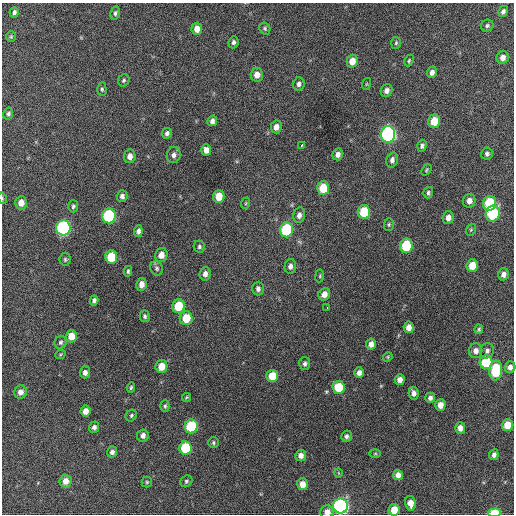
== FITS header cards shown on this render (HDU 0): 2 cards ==
NAXIS1  =                  512 / Axis length
NAXIS2  =                  512 / Axis length

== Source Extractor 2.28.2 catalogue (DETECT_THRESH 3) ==
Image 512 x 512 px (HDU 0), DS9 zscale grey, 1 PNG px = 1 image px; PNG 516 x 516 px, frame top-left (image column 1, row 512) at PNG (2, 3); each listed source drawn as its Kron ellipse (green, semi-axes under 4 px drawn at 4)
Background 662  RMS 19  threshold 56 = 3 sigma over >= 5 px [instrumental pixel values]
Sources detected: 125; all 125 listed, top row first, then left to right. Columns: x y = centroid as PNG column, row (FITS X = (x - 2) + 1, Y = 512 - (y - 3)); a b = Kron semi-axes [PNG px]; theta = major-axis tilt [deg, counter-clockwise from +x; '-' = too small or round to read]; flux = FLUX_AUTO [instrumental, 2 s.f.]
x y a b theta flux
503 11 6 4 58 3600
14 12 5 4 - 3300
115 13 7 4 77 2600
487 26 6 6 - 2600
265 28 6 5 - 2100
197 29 6 5 - 11000
11 37 5 4 - 1700
233 42 6 5 - 3500
396 43 6 5 - 2100
503 57 6 6 - 7700
352 61 6 5 - 13000
409 61 6 4 64 1700
432 72 6 5 - 5400
257 75 7 6 - 9300
124 80 6 5 - 2400
299 84 7 5 78 4400
366 84 6 3 71 1200
102 89 7 4 -88 2200
387 90 6 5 - 5500
8 114 6 5 - 2700
212 121 5 5 - 5000
434 121 7 6 - 23000
276 127 6 5 - 8100
167 133 5 5 - 3900
388 134 8 7 - 290000
302 145 4 3 - 4300
422 146 6 4 72 3200
206 150 6 5 - 8400
338 154 6 5 - 5900
487 154 6 5 - 3200
174 155 8 7 - 5300
130 156 7 5 81 7600
392 160 8 5 74 5100
426 170 6 4 51 1800
323 188 7 6 - 31000
428 193 6 5 - 2800
122 196 6 5 - 4300
219 196 6 6 - 19000
2 198 6 3 -72 1300
469 201 7 6 - 7300
21 203 7 6 - 10000
246 203 6 3 71 1500
489 203 7 6 - 58000
73 206 6 5 - 2300
364 212 7 6 - 48000
493 214 8 7 - 80000
299 215 8 6 79 5700
109 216 7 6 - 130000
448 218 6 5 - 7000
389 225 6 5 - 2100
63 228 8 7 - 210000
286 230 7 6 - 95000
471 230 6 4 69 1700
138 231 6 4 83 4200
406 246 7 6 - 70000
199 247 6 5 - 2400
161 255 7 6 - 11000
111 257 7 6 - 35000
65 259 6 5 - 2400
472 265 6 5 - 18000
290 266 7 5 78 5200
157 268 7 6 - 2900
128 271 5 3 - 2100
205 274 7 5 84 6100
503 274 6 5 - 6400
320 276 6 4 83 1600
141 284 6 5 - 8700
258 289 7 5 90 4300
324 294 6 5 - 8700
94 300 5 4 - 3500
178 306 7 6 - 38000
327 308 3 2 - 6500
145 316 6 5 - 2800
186 318 7 6 - 27000
409 327 6 5 - 8300
479 329 5 4 - 2000
71 336 6 5 - 17000
61 342 6 6 - 3000
371 344 5 5 - 8100
476 351 7 6 - 6500
487 351 7 7 - 4400
60 355 5 3 - 1300
388 357 5 4 - 1600
486 362 7 6 - 51000
305 364 6 5 - 3600
161 366 6 6 - 18000
510 367 6 5 - 5700
496 370 10 6 86 58000
85 372 6 5 - 5300
359 373 5 5 - 5800
272 376 6 6 - 25000
400 379 5 5 - 6600
338 387 6 6 - 39000
131 388 5 4 - 2000
20 392 7 6 - 7600
414 393 6 5 - 5800
187 397 5 4 - 1500
430 398 5 5 - 4700
440 405 5 5 - 10000
165 406 6 4 90 2100
85 411 5 5 - 10000
131 416 6 5 - 2400
507 425 6 5 - 18000
191 426 7 6 - 79000
94 427 5 5 - 4300
460 428 6 5 - 7200
143 435 6 6 - 6000
346 436 6 5 - 3700
213 443 5 5 - 2100
185 448 6 6 - 59000
112 452 5 5 - 4600
375 454 6 4 0 1500
301 455 5 5 - 7000
494 455 5 4 - 4900
338 473 5 3 - 1000
398 475 5 5 - 7800
65 481 6 6 - 10000
186 481 6 5 - 2300
147 482 5 5 - 1800
302 484 6 5 - 12000
410 503 7 5 -79 12000
341 506 7 7 - 320000
394 510 6 5 - 17000
327 512 7 6 - 9000
495 513 6 4 4 41000
At the frame edge (FLAGS 8, measured only in part): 5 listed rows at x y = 2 198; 341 506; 394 510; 327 512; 495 513